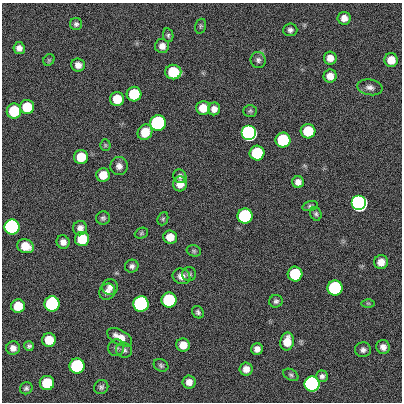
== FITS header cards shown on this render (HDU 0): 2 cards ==
NAXIS1  =                  400
NAXIS2  =                  400

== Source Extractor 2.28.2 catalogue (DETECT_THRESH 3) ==
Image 400 x 400 px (HDU 0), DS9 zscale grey, 1 PNG px = 1 image px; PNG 404 x 404 px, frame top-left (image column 1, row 400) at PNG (2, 3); each listed source drawn as its Kron ellipse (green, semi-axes under 4 px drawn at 4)
Background 0.293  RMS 33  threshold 99.9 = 3 sigma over >= 5 px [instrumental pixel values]
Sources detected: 85; all 85 listed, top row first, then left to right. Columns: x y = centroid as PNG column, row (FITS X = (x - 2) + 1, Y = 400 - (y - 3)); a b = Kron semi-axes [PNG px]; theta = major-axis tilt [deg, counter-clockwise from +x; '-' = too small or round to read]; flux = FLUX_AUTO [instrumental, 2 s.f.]
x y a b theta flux
344 18 6 6 - 1.5e+04
76 24 6 6 - 5.8e+03
201 26 7 5 74 4.4e+03
290 30 7 6 - 7.3e+03
168 35 7 5 -78 4.3e+03
162 46 7 7 - 1.3e+04
19 48 6 6 - 1.1e+04
330 58 6 6 - 1.8e+04
49 60 6 5 - 3.2e+03
258 60 8 7 - 7.6e+03
391 60 7 6 - 3.1e+04
78 65 7 6 - 1.4e+04
173 72 8 7 - 1.2e+05
330 76 6 6 - 1.9e+04
370 87 13 8 -10 1.1e+04
134 94 7 7 - 1.2e+05
117 99 7 7 - 4.7e+04
27 107 7 7 - 7.3e+04
203 108 7 7 - 3.9e+04
214 109 6 6 - 1.4e+04
14 111 7 7 - 1.2e+05
250 111 7 6 - 4.2e+03
158 123 7 7 - 1.0e+06
308 131 7 7 - 9.1e+04
145 132 8 7 - 5.0e+04
249 133 7 7 - 3.5e+06
283 140 7 7 - 2.1e+05
105 145 5 5 - 3.3e+03
257 153 7 7 - 1.8e+05
81 157 7 7 - 5.7e+04
119 166 9 8 - 1.2e+04
103 175 7 6 - 3.5e+04
180 176 7 6 - 7.3e+03
298 182 6 6 - 1.4e+04
180 184 7 7 - 2.4e+04
359 203 7 7 - 1.1e+07
310 206 8 5 15 4.6e+03
316 214 7 5 -72 4.8e+03
245 216 7 7 - 5.4e+05
103 218 7 6 - 5.2e+03
163 219 7 5 69 4.0e+03
12 227 7 7 - 2.9e+06
80 228 7 6 - 1.2e+04
141 233 7 5 23 3.3e+03
170 237 7 6 - 2.8e+04
82 239 7 7 - 7.7e+04
63 242 7 6 - 1.2e+04
25 246 8 6 -21 3.8e+04
194 251 7 5 -15 4.1e+03
381 262 7 6 - 2.1e+04
132 266 7 6 - 6.9e+03
189 274 7 7 - 5.4e+03
295 274 7 7 - 1.4e+05
181 276 9 7 -21 1.4e+04
110 287 8 7 - 1.1e+04
335 288 7 7 - 5.7e+05
107 292 8 7 - 1.1e+04
169 300 7 7 - 3.1e+05
276 301 7 6 - 5.8e+03
368 303 6 4 -1 3.2e+03
52 304 8 7 - 6.1e+05
141 304 7 7 - 2.1e+06
18 306 7 7 - 4.9e+04
198 312 7 5 -48 5.4e+03
120 337 13 7 -28 2.5e+04
49 340 7 7 - 4.8e+04
287 341 9 6 79 3.3e+04
183 345 6 6 - 2.8e+04
29 346 5 4 - 5.0e+03
383 347 7 6 - 1.2e+04
13 348 7 7 - 1.3e+04
116 348 8 8 - 6.8e+03
257 349 6 5 - 1.2e+04
124 350 8 7 - 7.0e+03
363 350 8 7 - 8.2e+03
161 365 7 6 - 5.0e+03
77 366 7 7 - 5.2e+05
246 369 6 6 - 1.6e+04
291 375 8 5 -30 4.8e+03
322 376 6 5 - 7.1e+03
189 382 6 6 - 1.5e+04
47 383 7 7 - 9.9e+04
312 384 7 7 - 5.5e+06
101 387 7 7 - 5.9e+03
26 388 6 5 - 5.4e+03